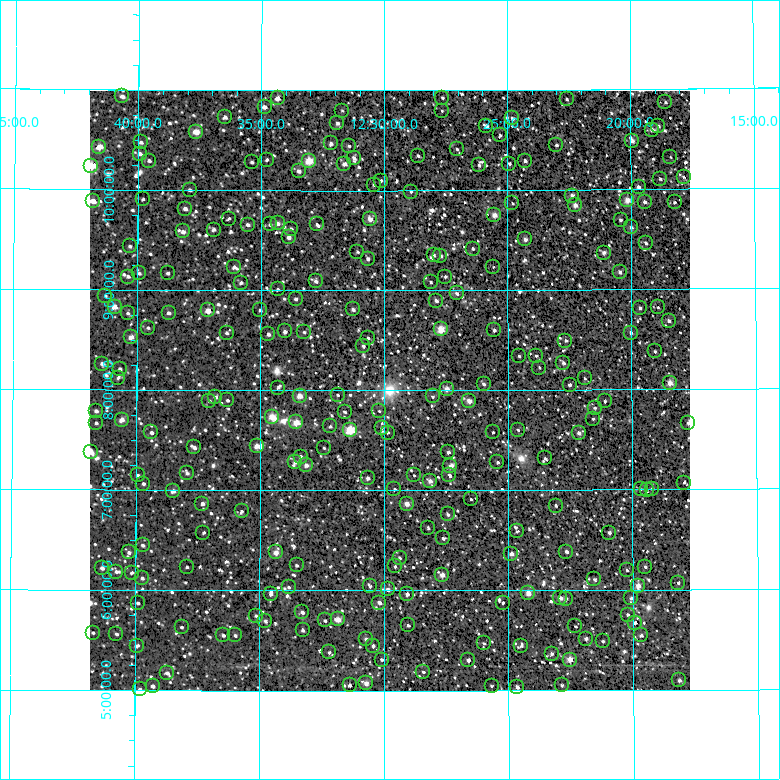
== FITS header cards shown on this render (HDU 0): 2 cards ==
NAXIS1  =                  600 / Width of image
NAXIS2  =                  600 / Height of image

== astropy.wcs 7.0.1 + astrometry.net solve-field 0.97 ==
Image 600 x 600 px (HDU 0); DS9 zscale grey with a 90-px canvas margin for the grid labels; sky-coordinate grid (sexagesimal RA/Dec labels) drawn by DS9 from the SOLVED WCS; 255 Tycho-2 reference stars matched to detected sources circled (green)
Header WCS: RA---TAN/DEC--TAN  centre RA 12:29:47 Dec +08:00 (187.44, +8.00 deg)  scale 36 arcsec/px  FOV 360.0' x 360.0'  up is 0 deg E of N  parity normal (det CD < 0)
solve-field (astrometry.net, Tycho-2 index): VERIFIED the header's WCS against the Tycho-2 star catalogue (verified at 7 index scales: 24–293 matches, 0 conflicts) and refined it, rather than solving blind
Solved WCS: RA---TAN-SIP/DEC--TAN-SIP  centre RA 12:29:47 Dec +08:00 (187.44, +8.00 deg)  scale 36 arcsec/px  FOV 360.1' x 360.2'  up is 0 deg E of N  parity normal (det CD < 0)
The solver's refit moves the header's centre by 6.4 arcsec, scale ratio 1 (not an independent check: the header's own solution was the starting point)
Tycho-2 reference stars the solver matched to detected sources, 255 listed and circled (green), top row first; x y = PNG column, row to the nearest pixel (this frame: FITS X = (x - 90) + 1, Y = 600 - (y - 91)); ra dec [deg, ICRS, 3 dp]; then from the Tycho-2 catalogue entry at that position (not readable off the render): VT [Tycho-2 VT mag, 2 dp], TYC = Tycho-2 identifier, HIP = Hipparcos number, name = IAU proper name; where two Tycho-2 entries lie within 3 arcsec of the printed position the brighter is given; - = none
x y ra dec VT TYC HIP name
122 96 190.163 +10.931 9.17 878-821-1 61856 -
278 98 188.584 +10.921 7.62 877-743-1 61353 -
442 98 186.907 +10.927 10.63 877-695-1 - -
567 99 185.645 +10.906 10.10 876-102-1 - -
665 102 184.641 +10.869 9.77 876-156-1 - -
265 107 188.717 +10.836 7.93 877-789-1 61397 -
342 111 187.927 +10.797 11.05 877-856-1 - -
442 111 186.913 +10.797 11.04 877-871-1 - -
225 117 189.118 +10.730 8.79 878-1080-1 61539 -
512 118 186.196 +10.717 9.30 876-596-1 - -
337 123 187.975 +10.675 10.39 877-943-1 - -
486 126 186.460 +10.642 9.89 877-938-1 - -
658 126 184.714 +10.627 9.94 876-581-1 - -
652 130 184.778 +10.593 8.83 876-122-1 60075 -
196 132 189.410 +10.584 7.73 878-742-1 61618 -
500 135 186.322 +10.551 10.97 876-296-1 - -
632 141 184.978 +10.484 8.43 876-412-1 60130 -
141 142 189.969 +10.475 10.09 878-980-1 - -
331 143 188.041 +10.470 10.17 877-266-1 - -
556 145 185.752 +10.449 10.23 876-605-1 - -
349 146 187.859 +10.447 10.74 877-330-1 - -
99 147 190.393 +10.426 6.24 878-1101-1 61937 -
457 149 186.761 +10.414 10.80 877-64-1 - -
140 154 189.981 +10.359 9.27 878-753-1 - -
418 156 187.155 +10.347 10.62 877-178-1 - -
670 157 184.594 +10.319 11.17 876-264-1 - -
354 158 187.810 +10.328 9.75 877-210-1 61090 -
267 160 188.692 +10.306 10.66 877-98-1 - -
149 161 189.885 +10.292 10.34 878-1008-1 - -
309 161 188.262 +10.296 6.39 877-959-1 61246 -
525 161 186.069 +10.292 9.75 876-579-1 60510 -
252 162 188.843 +10.284 9.89 877-322-1 - -
344 164 187.904 +10.267 8.65 877-442-1 61129 -
509 164 186.227 +10.266 10.00 876-38-1 - -
479 165 186.536 +10.250 11.32 877-422-1 - -
91 166 190.471 +10.236 4.88 878-1102-1 61960 -
299 171 188.363 +10.194 10.26 877-410-1 - -
684 177 184.458 +10.120 9.74 876-728-1 59955 -
660 179 184.698 +10.104 9.24 876-232-1 - -
381 181 187.533 +10.099 10.56 877-308-1 - -
374 185 187.604 +10.058 10.94 877-390-1 - -
639 187 184.918 +10.025 8.84 876-602-1 - -
190 190 189.472 +10.003 9.84 878-1051-1 - -
411 192 187.227 +9.988 10.81 874-82-1 - -
572 196 185.592 +9.943 8.74 873-164-1 60345 -
143 199 189.947 +9.906 10.45 875-306-1 - -
627 200 185.034 +9.892 7.76 873-316-1 60154 -
93 201 190.452 +9.886 6.99 875-643-1 61950 -
645 202 184.857 +9.876 9.13 873-139-1 - -
675 202 184.555 +9.868 8.84 873-769-1 59992 -
512 203 186.197 +9.868 11.07 873-412-1 - -
575 205 185.561 +9.846 8.65 873-285-1 - -
185 209 189.516 +9.814 9.04 875-434-1 61636 -
494 215 186.380 +9.752 8.34 873-468-1 60628 -
229 219 189.073 +9.717 10.49 875-520-1 - -
370 219 187.641 +9.716 8.09 874-223-1 61035 -
621 220 185.102 +9.697 9.70 873-364-1 - -
278 223 188.579 +9.672 9.61 874-706-1 - -
270 224 188.656 +9.662 10.09 874-176-1 - -
317 224 188.182 +9.661 10.43 874-457-1 - -
248 225 188.883 +9.657 9.87 874-73-1 - -
631 227 184.997 +9.623 10.17 873-361-1 - -
291 229 188.443 +9.618 10.27 874-291-1 - -
214 230 189.228 +9.605 9.51 875-330-1 - -
183 231 189.537 +9.586 8.65 875-509-1 61640 -
289 237 188.466 +9.532 9.96 874-20-1 - -
525 239 186.069 +9.508 9.12 873-241-1 60509 -
646 243 184.848 +9.465 9.06 873-248-1 60092 -
130 246 190.076 +9.437 10.76 875-359-1 - -
473 249 186.603 +9.417 10.32 874-7-1 - -
357 252 187.770 +9.387 9.91 874-299-1 - -
604 253 185.277 +9.371 9.46 873-598-1 - -
434 255 186.998 +9.352 9.86 874-312-1 - -
440 256 186.929 +9.345 10.03 874-253-1 - -
368 259 187.666 +9.316 10.24 874-636-1 - -
234 267 189.020 +9.230 9.36 875-528-1 - -
493 267 186.394 +9.233 10.89 874-494-1 - -
620 272 185.115 +9.175 9.61 873-279-1 - -
139 273 189.978 +9.168 10.38 875-666-1 - -
168 273 189.692 +9.171 10.39 875-673-1 - -
128 277 190.090 +9.130 9.70 875-584-1 - -
445 277 186.879 +9.137 9.90 874-383-1 - -
316 281 188.191 +9.094 9.29 874-29-1 - -
431 282 187.028 +9.084 10.09 874-47-1 - -
241 283 188.948 +9.074 10.52 875-310-1 61473 -
278 289 188.577 +9.010 10.40 874-11-1 - -
457 293 186.763 +8.969 9.59 874-542-1 60754 -
105 296 190.318 +8.935 10.85 875-401-1 - -
296 299 188.395 +8.918 9.33 874-692-1 61297 -
436 301 186.974 +8.899 8.92 874-709-1 60815 -
115 307 190.226 +8.829 7.78 875-535-1 61889 -
658 307 184.731 +8.820 11.55 873-309-1 - -
640 308 184.910 +8.814 9.99 873-301-1 - -
353 309 187.816 +8.811 9.86 874-452-1 61094 -
208 310 189.282 +8.797 6.63 875-719-1 61579 -
260 310 188.753 +8.801 10.44 874-737-1 - -
128 313 190.093 +8.770 10.62 875-651-1 - -
169 313 189.679 +8.769 9.71 875-444-1 - -
669 321 184.621 +8.686 9.12 873-561-1 60015 -
148 328 189.886 +8.620 10.88 875-627-1 - -
441 329 186.925 +8.610 6.45 874-1059-1 60804 -
494 330 186.384 +8.601 10.23 874-199-1 - -
285 331 188.502 +8.591 8.92 874-473-1 61331 -
304 332 188.308 +8.584 11.01 874-51-1 - -
227 333 189.092 +8.575 10.25 875-653-1 - -
631 333 185.007 +8.569 9.85 873-451-1 - -
268 334 188.669 +8.561 8.91 874-718-1 61376 -
131 337 190.059 +8.527 8.43 875-588-1 61824 -
368 338 187.663 +8.523 9.88 874-683-1 - -
565 341 185.665 +8.494 10.11 873-231-1 - -
363 346 187.710 +8.445 10.21 874-583-1 - -
655 351 184.764 +8.380 10.83 873-232-1 - -
519 356 186.135 +8.339 10.54 873-202-1 - -
536 356 185.963 +8.344 8.84 873-160-1 60473 -
563 363 185.687 +8.271 9.63 873-327-1 - -
102 364 190.347 +8.258 9.81 875-668-1 - -
539 368 185.931 +8.222 10.82 873-399-1 - -
120 369 190.168 +8.209 9.81 875-664-1 - -
118 378 190.185 +8.121 10.88 875-418-1 - -
585 378 185.471 +8.113 10.69 873-492-1 - -
670 383 184.615 +8.065 7.37 873-87-1 60013 -
484 384 186.494 +8.062 10.42 874-751-1 60661 -
570 385 185.626 +8.051 9.15 873-305-1 - -
278 388 188.571 +8.027 10.80 874-826-1 - -
447 389 186.867 +8.012 8.18 874-831-1 60777 -
338 395 187.969 +7.957 10.91 874-907-1 - -
300 396 188.352 +7.946 7.71 874-915-1 61273 -
433 396 187.009 +7.938 9.68 874-840-1 - -
215 397 189.204 +7.933 9.00 875-922-1 61561 -
227 400 189.081 +7.901 10.13 875-901-1 - -
209 401 189.264 +7.895 10.56 875-836-1 - -
469 401 186.639 +7.894 8.10 874-839-1 60714 -
605 401 185.271 +7.885 10.24 873-948-1 - -
595 408 185.373 +7.819 9.60 873-992-1 60272 -
96 411 190.404 +7.785 9.45 875-796-1 - -
379 411 187.550 +7.796 10.98 874-971-1 - -
345 412 187.898 +7.789 10.13 874-1017-1 - -
272 417 188.628 +7.735 6.87 874-908-1 61366 -
593 419 185.388 +7.711 9.66 873-1042-1 - -
122 420 190.146 +7.700 8.10 875-929-1 61852 -
296 422 188.386 +7.679 7.07 874-772-1 61292 -
96 423 190.404 +7.664 10.37 875-812-1 - -
688 423 184.431 +7.664 9.00 873-46-1 - -
330 426 188.043 +7.639 9.89 874-766-1 - -
382 428 187.525 +7.626 10.60 874-861-1 - -
350 430 187.839 +7.604 6.22 874-1060-1 61103 -
518 430 186.149 +7.603 10.41 873-954-1 - -
151 432 189.845 +7.574 9.34 875-915-1 61754 -
493 432 186.402 +7.577 10.33 874-1034-1 - -
388 433 187.462 +7.578 10.76 874-1043-1 - -
579 433 185.535 +7.570 9.30 873-1019-1 60322 -
257 446 188.783 +7.443 8.08 295-70-1 61419 -
194 447 189.412 +7.427 9.55 295-89-1 - -
324 448 188.105 +7.424 11.02 295-226-1 - -
91 452 190.449 +7.371 9.02 296-248-1 - -
448 452 186.849 +7.380 9.90 288-187-1 60772 -
301 457 188.339 +7.337 10.44 295-477-1 - -
545 458 185.874 +7.316 10.52 288-75-1 - -
295 462 188.396 +7.281 8.85 295-141-1 61298 -
497 462 186.355 +7.277 10.34 288-287-1 - -
306 465 188.285 +7.250 9.66 295-280-1 - -
450 466 186.830 +7.242 8.35 288-536-1 60765 -
187 473 189.486 +7.167 10.39 295-614-1 - -
138 475 189.979 +7.147 10.49 295-1016-1 - -
414 475 187.195 +7.149 10.75 288-896-1 - -
449 475 186.840 +7.148 8.47 288-339-1 60766 -
368 478 187.664 +7.122 8.98 295-736-1 - -
430 481 187.037 +7.094 8.62 288-786-1 - -
684 483 184.479 +7.066 10.66 287-256-1 - -
143 484 189.924 +7.061 9.74 295-454-1 - -
394 489 187.395 +7.010 10.53 288-211-1 - -
641 489 184.915 +7.006 10.68 287-577-1 - -
652 489 184.800 +7.006 9.77 287-580-1 - -
647 490 184.856 +6.992 8.64 287-597-1 60095 -
173 491 189.625 +6.989 8.46 295-2-1 61667 -
471 499 186.623 +6.911 10.60 288-542-1 - -
202 504 189.327 +6.863 9.40 295-65-1 - -
407 504 187.271 +6.865 8.15 288-205-1 60916 -
556 506 185.772 +6.844 9.67 288-393-1 - -
242 511 188.933 +6.791 10.97 295-159-1 - -
448 514 186.857 +6.759 9.86 288-85-1 - -
428 528 187.053 +6.621 10.68 288-606-1 - -
517 531 186.158 +6.588 10.40 288-605-1 - -
203 533 189.316 +6.575 10.48 295-990-1 - -
609 533 185.231 +6.572 9.25 288-966-1 60220 -
443 538 186.901 +6.520 9.89 288-540-1 - -
143 545 189.928 +6.448 10.13 295-182-1 - -
129 552 190.065 +6.378 10.19 296-18-1 - -
276 552 188.587 +6.379 8.11 295-346-1 61354 -
566 552 185.664 +6.384 9.35 288-653-1 - -
511 554 186.218 +6.364 8.59 288-163-1 60562 -
400 558 187.343 +6.324 9.84 288-732-1 - -
297 565 188.378 +6.249 10.20 295-228-1 - -
395 566 187.390 +6.240 9.45 288-976-1 - -
187 567 189.483 +6.229 10.55 295-397-1 - -
645 567 184.871 +6.229 9.66 287-398-1 - -
102 568 190.333 +6.221 9.54 296-283-1 - -
627 570 185.058 +6.195 9.33 288-991-1 - -
116 572 190.192 +6.181 10.32 296-204-1 - -
132 573 190.037 +6.173 9.72 296-432-1 61821 -
442 575 186.915 +6.154 7.81 288-507-1 60800 -
142 578 189.930 +6.117 9.91 295-651-1 - -
594 579 185.385 +6.104 10.02 288-1113-1 - -
678 583 184.543 +6.066 9.54 287-45-1 - -
370 586 187.640 +6.042 10.39 295-365-1 - -
638 586 184.947 +6.041 7.83 287-51-1 60120 -
289 587 188.459 +6.032 10.72 295-681-1 - -
388 589 187.461 +6.010 9.72 288-810-1 - -
528 593 186.048 +5.972 7.88 288-669-1 60500 -
271 594 188.636 +5.966 8.63 295-865-1 61369 -
407 594 187.266 +5.961 8.10 288-1071-1 60915 -
560 598 185.728 +5.921 8.65 288-1106-1 - -
631 598 185.017 +5.917 9.46 288-2-1 - -
566 599 185.671 +5.915 8.52 288-867-1 60366 -
138 603 189.972 +5.870 9.87 295-957-1 - -
379 603 187.547 +5.877 8.20 295-259-1 61004 -
503 603 186.305 +5.874 10.53 288-912-1 - -
302 612 188.319 +5.781 9.43 295-117-1 61261 -
628 615 185.049 +5.752 9.33 288-1072-1 - -
256 616 188.787 +5.744 10.26 295-413-1 - -
338 619 187.963 +5.710 7.63 295-693-1 61149 -
325 620 188.092 +5.702 9.06 295-500-1 - -
265 621 188.692 +5.697 10.19 295-461-1 - -
635 623 184.981 +5.672 7.31 287-867-1 60133 -
408 625 187.254 +5.650 9.11 288-1008-1 - -
575 626 185.577 +5.639 9.92 288-1046-1 - -
182 627 189.532 +5.634 10.49 295-885-1 - -
303 630 188.317 +5.604 10.51 295-748-1 - -
93 633 190.420 +5.572 10.71 296-420-1 - -
116 634 190.183 +5.563 10.45 296-493-1 - -
223 635 189.112 +5.551 10.36 295-780-1 - -
235 635 188.992 +5.549 10.55 295-946-1 - -
641 635 184.918 +5.545 9.21 287-881-1 60112 -
366 639 187.679 +5.517 9.39 295-746-1 - -
586 639 185.473 +5.515 9.38 288-1114-1 - -
603 641 185.304 +5.490 9.25 288-1145-1 60247 -
484 643 186.495 +5.470 10.92 288-32-1 - -
137 646 189.975 +5.446 8.95 295-294-1 61793 -
373 646 187.608 +5.446 9.36 295-164-1 - -
521 646 186.122 +5.445 9.27 288-446-1 - -
329 652 188.050 +5.382 10.11 295-829-1 - -
552 654 185.817 +5.366 9.92 288-136-1 - -
382 660 187.522 +5.309 9.93 295-697-1 - -
468 660 186.653 +5.303 8.10 288-288-1 60719 -
570 660 185.633 +5.305 6.53 288-1147-1 60353 -
423 672 187.107 +5.188 10.57 288-396-1 - -
167 673 189.672 +5.171 9.13 295-754-1 - -
679 680 184.539 +5.094 9.53 287-1005-1 - -
366 683 187.678 +5.074 8.18 295-735-1 61046 -
350 685 187.843 +5.053 7.78 295-644-1 61104 -
562 685 185.717 +5.052 9.77 288-218-1 - -
153 686 189.817 +5.041 8.34 295-745-1 61745 -
492 686 186.419 +5.046 10.33 288-436-1 - -
517 687 186.164 +5.035 8.03 288-364-1 60541 -
140 689 189.949 +5.011 10.43 295-806-1 - -